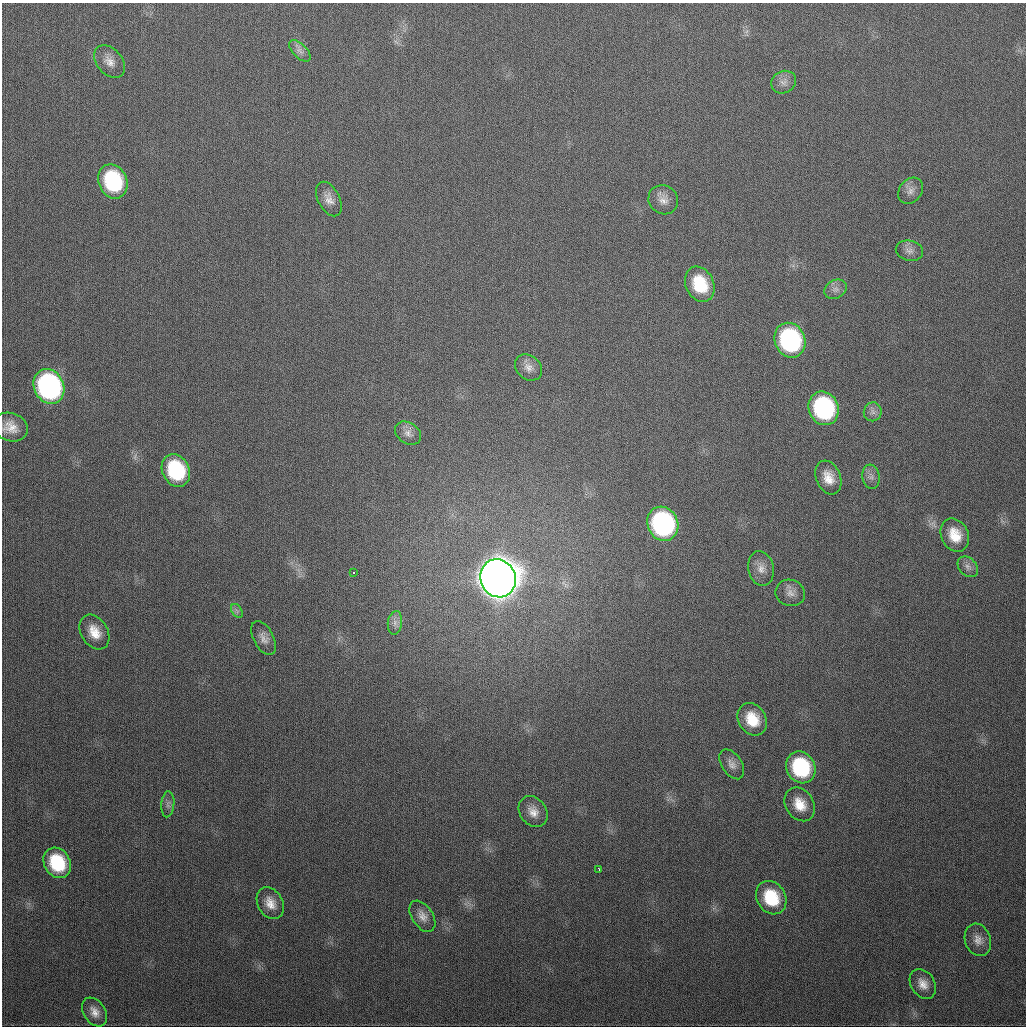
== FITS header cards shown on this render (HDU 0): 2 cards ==
NAXIS1  =                 1024
NAXIS2  =                 1024

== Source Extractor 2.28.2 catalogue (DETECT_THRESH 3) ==
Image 1024 x 1024 px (HDU 0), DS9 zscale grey, 1 PNG px = 1 image px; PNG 1028 x 1028 px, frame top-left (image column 1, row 1024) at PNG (2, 3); each listed source drawn as its Kron ellipse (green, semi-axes under 4 px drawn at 4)
Background 334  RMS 13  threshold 37.8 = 3 sigma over >= 5 px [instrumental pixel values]
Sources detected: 45; all 45 listed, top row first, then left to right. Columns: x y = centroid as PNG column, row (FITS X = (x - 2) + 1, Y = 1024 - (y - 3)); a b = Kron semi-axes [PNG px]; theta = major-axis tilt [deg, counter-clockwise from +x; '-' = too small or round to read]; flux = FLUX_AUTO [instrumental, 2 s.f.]
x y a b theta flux
300 51 13 7 -45 4.6e+03
110 62 18 12 -50 9.5e+03
784 82 13 11 24 5.9e+03
113 181 18 14 -67 7.8e+04
911 191 14 11 52 6.2e+03
329 199 18 10 -62 8.0e+03
663 200 15 14 - 8.2e+03
909 251 14 10 -12 5.4e+03
700 284 18 14 -64 3.3e+04
835 289 12 9 30 4.8e+03
790 340 18 15 -67 1.3e+05
528 367 15 11 -41 7.0e+03
49 386 18 14 -64 2.3e+05
824 408 17 14 -67 1.2e+05
873 412 9 9 - 4.4e+03
11 427 18 14 -21 1.2e+04
408 433 14 10 -33 5.8e+03
176 470 17 13 -63 6.5e+04
871 477 12 8 -81 5.0e+03
828 478 17 12 -69 1.3e+04
663 524 17 15 -65 1.7e+05
955 535 17 13 -64 1.8e+04
968 567 12 8 -47 4.6e+03
761 568 17 12 -78 8.9e+03
353 573 3 3 - 2.1e+03
498 578 19 17 -65 3.5e+06
790 593 15 13 -19 7.6e+03
237 611 8 5 -56 2.2e+03
395 623 12 7 83 4.8e+03
94 632 19 13 -59 1.5e+04
264 638 18 10 -63 6.9e+03
752 719 17 13 -58 2.2e+04
732 764 16 10 -56 6.3e+03
801 767 16 14 -60 7.3e+04
168 804 13 6 85 3.7e+03
800 804 18 14 -57 1.6e+04
533 812 17 13 -54 9.6e+03
57 863 16 13 -60 4.7e+04
599 869 4 2 - 2.7e+03
771 898 17 14 -58 3.9e+04
270 903 17 12 -60 1.1e+04
422 916 17 10 -57 7.8e+03
978 940 16 13 -71 8.4e+03
923 984 16 11 -58 9.5e+03
95 1012 16 11 -56 8.4e+03